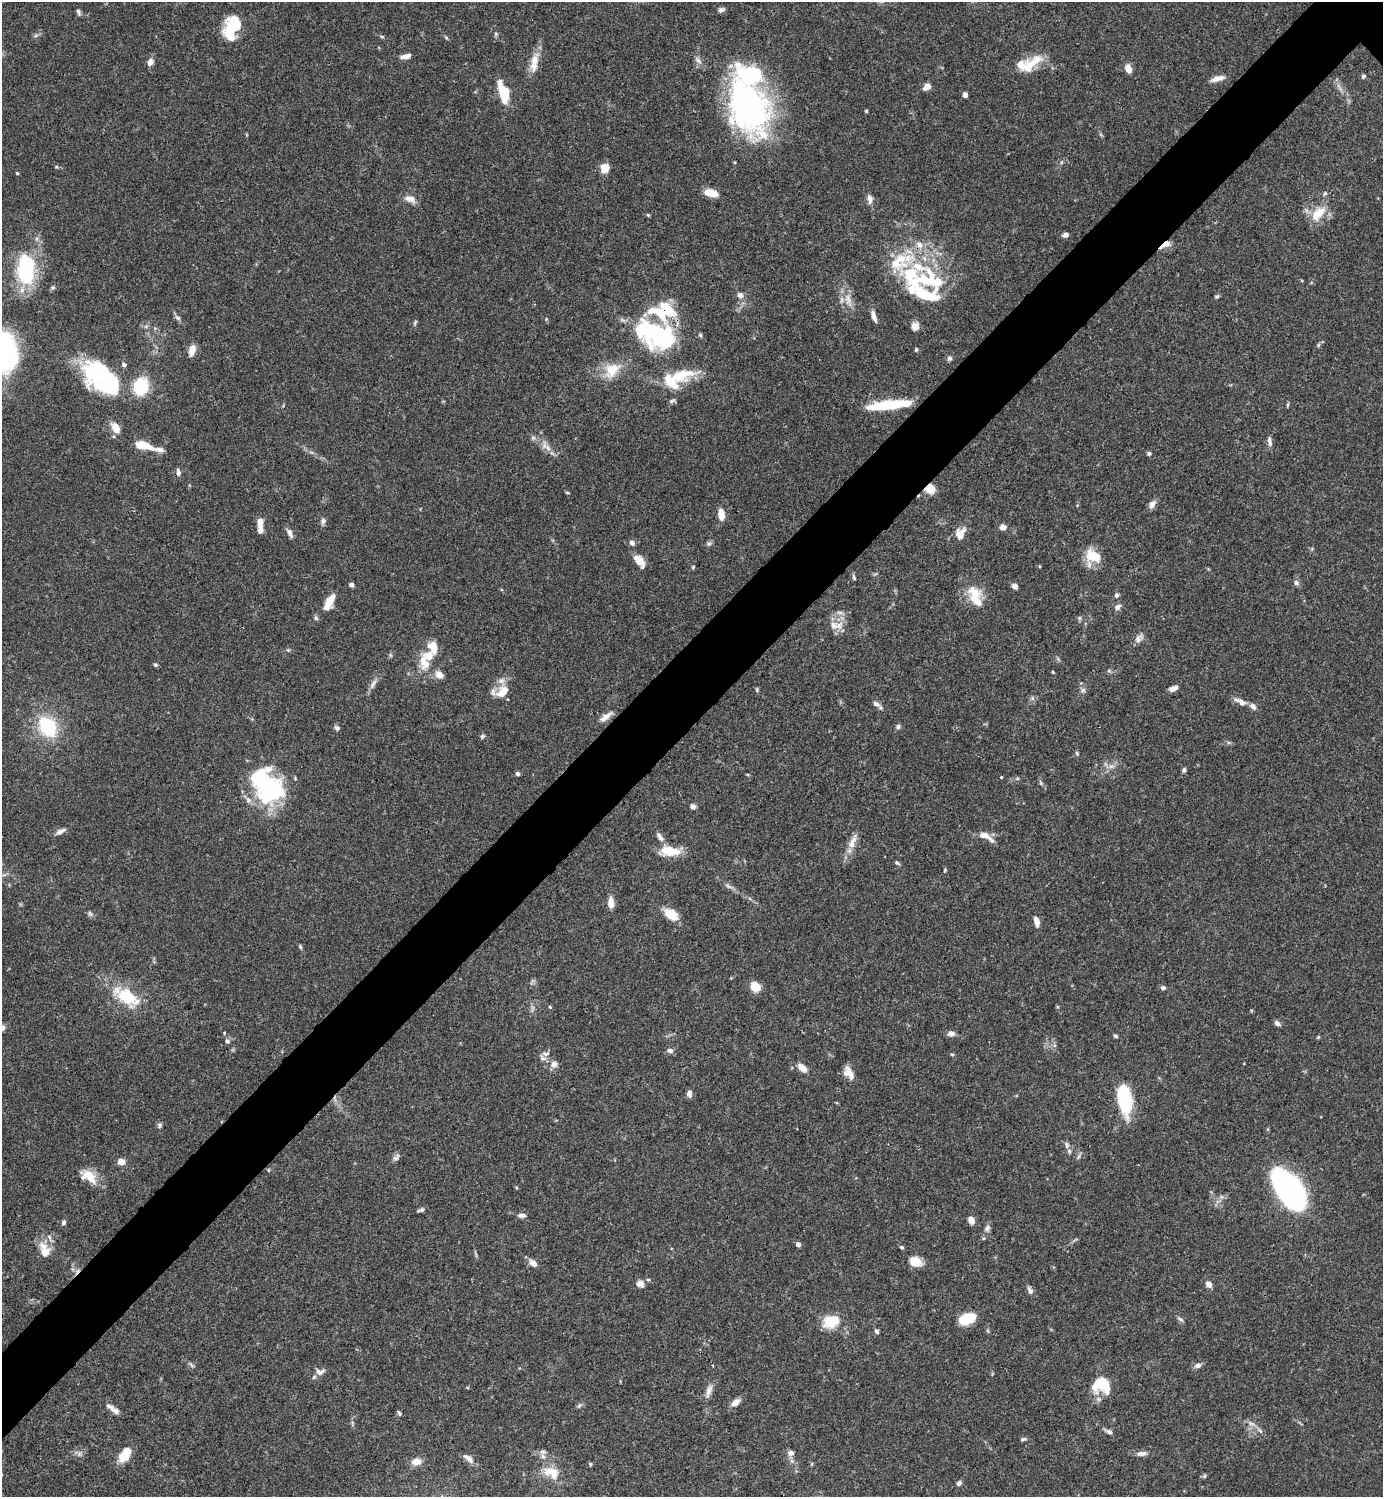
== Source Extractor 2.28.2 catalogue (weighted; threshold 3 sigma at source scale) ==
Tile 7 of 4 x 4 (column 3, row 2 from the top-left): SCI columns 3062-4442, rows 2990-4484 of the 5981 x 5981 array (HDU 1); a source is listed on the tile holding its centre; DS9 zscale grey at full resolution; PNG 1385 x 1499 px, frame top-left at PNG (2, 2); no overlay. Shown black and unused: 6% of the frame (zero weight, under 3 of 4 exposures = <1% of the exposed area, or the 3 px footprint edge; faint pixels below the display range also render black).
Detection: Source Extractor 2.28.2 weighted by HDU 2 'WHT'; one run over the whole footprint, this tile lists its part. Background 0.0657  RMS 0.0032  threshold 0.0143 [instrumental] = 3 sigma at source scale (4.5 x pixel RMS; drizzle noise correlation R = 1.50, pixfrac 1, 0.05/0.05 arcsec/px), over >= 5 px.
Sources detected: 229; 6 inside a brighter object's white glare — not listed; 30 inside a brighter listed object's ellipse — not listed separately; the other 193 listed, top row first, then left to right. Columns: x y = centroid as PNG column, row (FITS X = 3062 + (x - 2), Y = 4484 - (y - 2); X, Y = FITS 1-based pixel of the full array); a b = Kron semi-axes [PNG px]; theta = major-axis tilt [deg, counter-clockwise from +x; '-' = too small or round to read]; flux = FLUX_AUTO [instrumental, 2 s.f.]
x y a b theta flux
721 10 9 6 18 0.9
78 12 9 5 -70 0.69
231 25 30 12 80 13
496 34 6 4 90 0.46
382 36 7 3 -9 0.43
446 37 6 4 -21 0.4
406 56 12 5 14 1.8
534 60 20 11 74 4.4
698 60 12 6 -48 1.3
150 62 7 6 - 2
1028 66 38 13 37 8
1128 68 8 6 -66 3.2
1364 76 5 5 - 0.6
1217 79 18 6 16 2.1
927 87 8 6 36 2.4
504 92 19 11 -80 8.8
965 95 4 4 - 2.5
748 108 60 42 -68 83
866 111 4 4 - 0.37
605 168 9 8 - 4.5
17 173 4 3 - 0.33
711 193 14 7 -13 5.3
410 199 15 8 -16 2.5
870 199 11 7 -85 1.6
1318 214 25 14 50 6.5
648 215 5 4 - 0.37
1066 235 6 5 - 1.3
919 244 11 9 -51 2.4
1165 244 13 5 34 3.7
918 267 66 12 -24 16
26 271 28 22 -79 24
53 288 6 4 0 0.48
924 293 42 17 -33 20
740 295 8 7 - 1.3
1217 296 6 4 13 0.5
848 300 19 8 -74 3.3
874 316 15 5 -70 1.7
178 318 8 6 -38 0.9
415 323 7 4 54 0.45
146 326 7 4 19 0.59
915 326 10 9 - 2
656 334 45 36 -39 37
700 335 6 4 -46 0.45
1318 345 6 5 - 0.48
192 350 12 7 73 2.9
916 350 5 4 - 0.42
2 352 22 12 53 37
949 358 6 6 - 0.77
612 370 21 15 43 7.6
681 375 31 15 17 11
100 376 44 27 -51 34
141 386 16 13 72 14
672 401 9 4 19 0.66
888 405 41 8 6 19
1288 405 7 3 81 0.42
116 428 11 7 -61 4.1
1270 441 12 5 -83 1.3
143 445 18 7 -14 8.7
548 448 21 5 -55 2.2
1149 453 5 4 - 0.68
178 473 8 5 -80 1.2
930 489 9 8 - 5.1
567 493 6 3 -19 0.3
1152 504 10 7 54 1.7
721 514 13 7 -84 3.4
323 521 8 6 86 1
260 524 14 5 -88 4.4
1003 527 7 6 - 1.6
290 533 11 6 -63 1.6
960 533 16 11 60 3.5
632 543 7 6 - 1.1
709 544 7 5 21 0.72
1093 557 17 15 -31 7.8
639 561 18 8 -51 3.5
693 567 4 4 - 0.42
854 577 8 4 -72 0.54
1296 583 7 6 - 1
351 585 6 5 - 0.81
1015 586 5 4 - 1.9
1116 595 6 5 - 0.78
975 596 31 16 -69 7.8
329 602 19 7 63 5.3
1118 607 9 6 43 1.2
840 612 9 4 -9 0.87
316 618 7 5 -47 0.59
1079 618 6 5 - 0.52
833 625 15 10 -39 3
1139 639 13 8 57 1.6
433 648 16 11 -72 4
288 650 6 5 - 0.44
425 663 22 14 -69 5.9
155 665 5 5 - 0.56
1053 672 4 3 - 0.26
373 684 17 5 60 1.6
1174 688 10 5 20 1.7
757 690 7 3 -90 0.38
1083 690 7 6 - 0.88
502 692 21 12 15 5.1
1032 698 7 4 -89 0.6
1240 702 18 7 -26 2.2
876 704 12 6 -33 1.3
606 717 18 7 35 2.5
47 726 21 15 -55 19
898 727 7 6 - 0.78
337 728 7 5 -44 0.78
482 736 6 6 - 0.59
1077 753 6 4 -71 0.43
1111 766 11 4 15 1
1184 770 7 5 80 0.66
517 774 5 5 - 0.66
1001 777 3 3 - 0.51
260 778 48 22 -86 26
693 807 6 5 - 1.1
61 831 15 6 28 1.4
983 835 13 7 -9 2.5
660 837 15 6 -54 1.6
853 840 20 7 62 3
674 851 21 13 -11 5.5
897 863 8 4 -35 0.5
945 870 5 4 - 0.36
729 886 11 5 -24 1
611 903 12 6 -90 3.2
90 913 8 5 -53 0.7
671 915 13 8 -33 8.2
1037 922 12 5 -78 2.3
300 947 6 4 -68 0.49
755 986 10 9 - 4.4
1163 988 6 5 - 0.81
127 997 35 16 -32 14
550 1007 4 3 - 0.32
1277 1023 7 5 -44 1
2 1028 8 5 47 2
951 1033 7 6 - 1.6
1116 1036 5 4 - 0.6
1318 1037 6 3 45 0.36
227 1041 6 5 - 0.76
670 1050 8 6 -12 1.1
546 1053 11 6 10 1.2
952 1055 5 3 - 0.35
554 1064 9 9 - 1.7
802 1068 12 6 -41 2.6
849 1073 17 9 -59 2.9
689 1094 8 6 90 1.2
1124 1099 21 9 -78 34
159 1125 6 6 - 0.77
1067 1145 10 4 -89 0.77
1078 1157 9 4 71 0.59
396 1158 12 6 46 1.1
121 1162 7 7 - 2.3
268 1170 5 3 - 0.29
89 1176 22 13 -34 5.6
1290 1190 35 17 -57 130
421 1210 8 4 16 0.85
522 1215 11 6 -2 1.1
971 1220 7 6 - 2.5
63 1222 7 5 63 0.69
987 1228 9 7 55 1.1
798 1244 4 4 - 1.7
902 1247 5 4 - 0.48
45 1252 20 13 -79 4.6
915 1262 14 11 -22 4
533 1263 11 7 -42 1.9
640 1283 8 7 - 2.1
1209 1284 8 6 -46 1.7
1030 1290 11 5 -63 1.1
967 1318 16 9 17 9.7
1180 1319 10 4 -36 0.67
832 1321 18 12 17 9.1
877 1331 6 5 - 0.78
191 1365 8 4 -52 0.57
1198 1365 9 7 18 1.2
320 1372 15 9 1 1.9
1104 1385 24 19 7 8.6
709 1391 20 7 74 2.1
735 1402 12 7 36 2.1
579 1406 7 4 20 0.6
114 1410 15 7 -39 1.9
399 1413 7 4 -54 0.61
1251 1423 10 5 -23 1.2
1109 1432 8 6 -27 0.93
1023 1439 8 4 14 0.56
543 1452 8 7 - 0.98
791 1453 9 8 - 1.4
1142 1453 14 6 7 1.4
79 1454 7 6 - 0.89
125 1454 13 7 54 9.6
468 1458 16 6 -39 1.8
416 1462 12 8 9 2.8
590 1464 5 5 - 0.48
811 1464 5 3 - 0.31
551 1472 26 15 -24 6.5
1204 1476 6 4 71 0.42
959 1483 6 5 - 0.89
Overlapping masked pixels (flux is a lower limit): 3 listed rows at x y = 1165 244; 930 489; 127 997
Isophote crosses this tile's border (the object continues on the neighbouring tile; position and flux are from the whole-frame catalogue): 2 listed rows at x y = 2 352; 2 1028